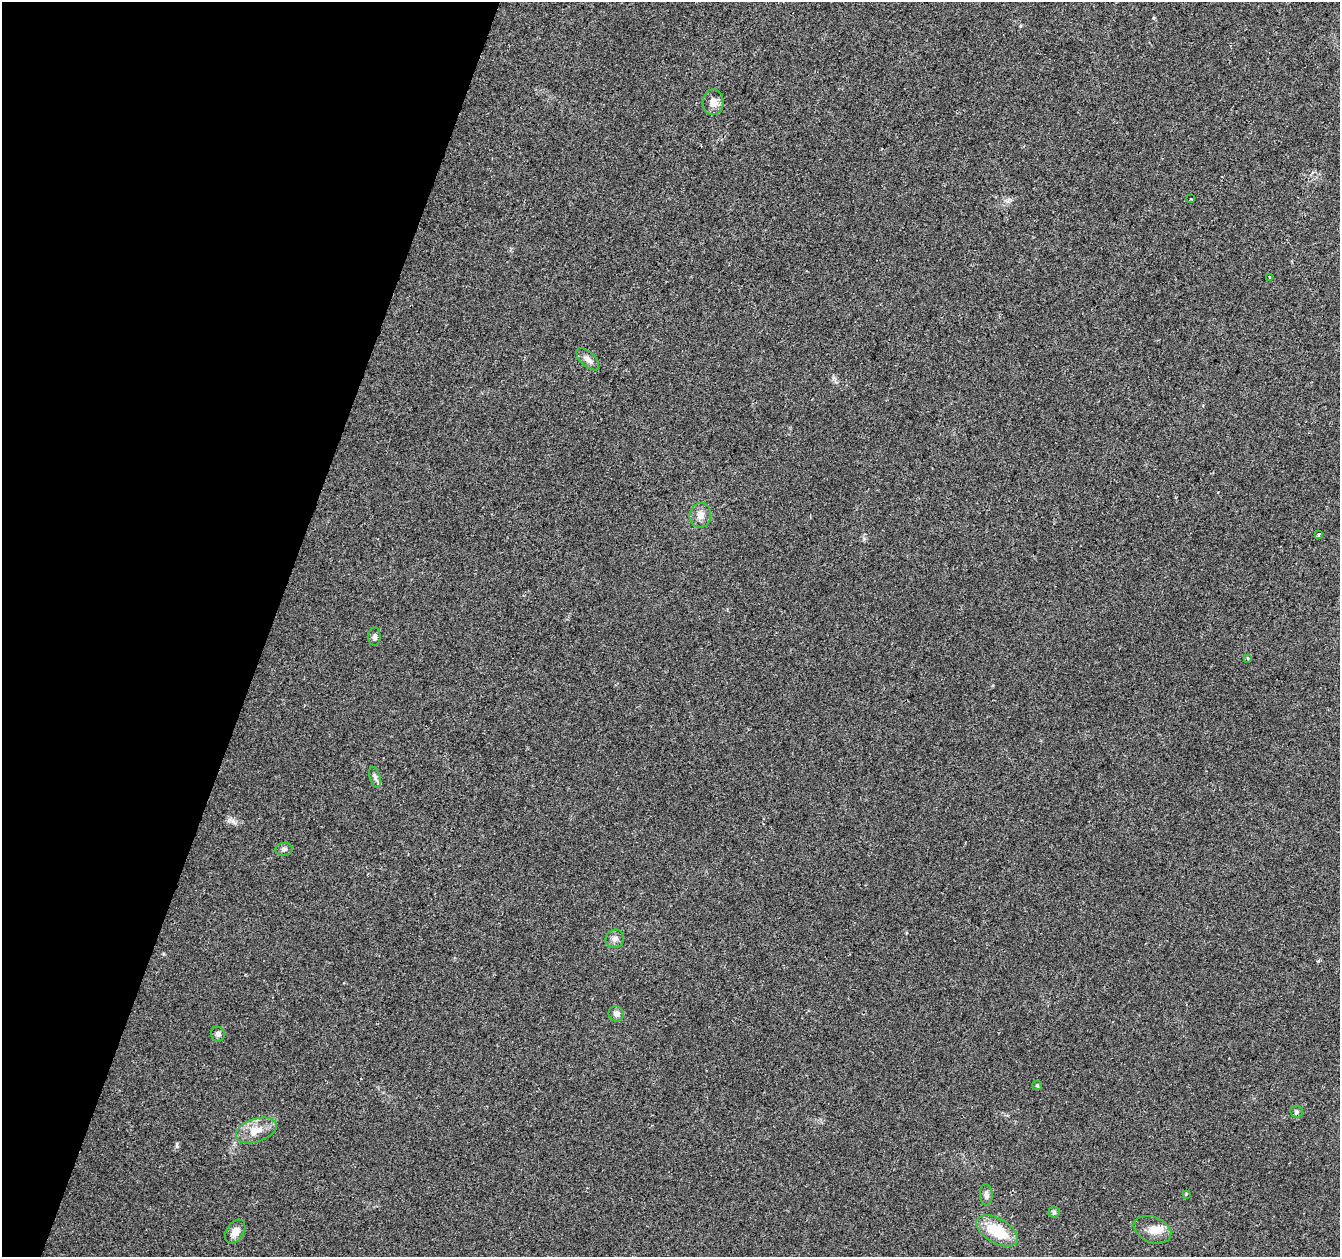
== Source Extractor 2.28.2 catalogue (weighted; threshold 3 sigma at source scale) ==
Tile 9 of 4 x 4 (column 1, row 3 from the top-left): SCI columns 1-1338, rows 1474-2728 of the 5363 x 5521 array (HDU 1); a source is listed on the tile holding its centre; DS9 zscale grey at full resolution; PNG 1342 x 1259 px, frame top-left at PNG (2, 2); each listed source drawn as its Kron ellipse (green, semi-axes under 4 px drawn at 4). Shown black and unused: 20% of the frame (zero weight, under 2 of 3 exposures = <1% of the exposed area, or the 3 px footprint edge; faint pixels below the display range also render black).
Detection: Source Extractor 2.28.2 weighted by HDU 2 'WHT'; one run over the whole footprint, this tile lists its part. Background 0.0286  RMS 0.0056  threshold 0.025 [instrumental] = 3 sigma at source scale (4.5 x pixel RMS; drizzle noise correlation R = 1.50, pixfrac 1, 0.0396/0.0396 arcsec/px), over >= 5 px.
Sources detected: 23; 1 inside a brighter listed object's ellipse — not listed separately; the other 22 listed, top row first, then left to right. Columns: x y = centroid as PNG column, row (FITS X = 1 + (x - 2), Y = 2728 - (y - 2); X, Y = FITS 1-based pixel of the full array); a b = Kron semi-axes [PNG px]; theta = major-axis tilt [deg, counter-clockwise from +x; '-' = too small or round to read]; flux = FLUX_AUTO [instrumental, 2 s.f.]
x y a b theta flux
713 102 13 10 88 4.4
1191 199 4 2 - 0.39
1269 278 4 2 - 0.51
588 359 14 7 -44 3
700 515 12 10 80 4.1
1319 534 3 3 - 1.1
374 637 9 6 89 1.5
1247 658 4 3 - 0.99
375 777 11 5 -74 1.6
284 849 8 6 8 1.6
615 939 9 9 - 2.6
616 1014 8 7 - 2.8
218 1034 7 7 - 1.7
1037 1085 5 4 - 0.6
1296 1112 6 6 - 1.1
256 1130 21 11 18 8.5
1186 1194 3 3 - 0.58
986 1195 11 6 -88 2
1054 1212 5 5 - 1
1152 1230 19 12 -21 7
997 1231 23 12 -30 20
235 1232 13 8 57 4.6
Unlisted compact peaks at least as high as the median listed source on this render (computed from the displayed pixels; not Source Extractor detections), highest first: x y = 177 1146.